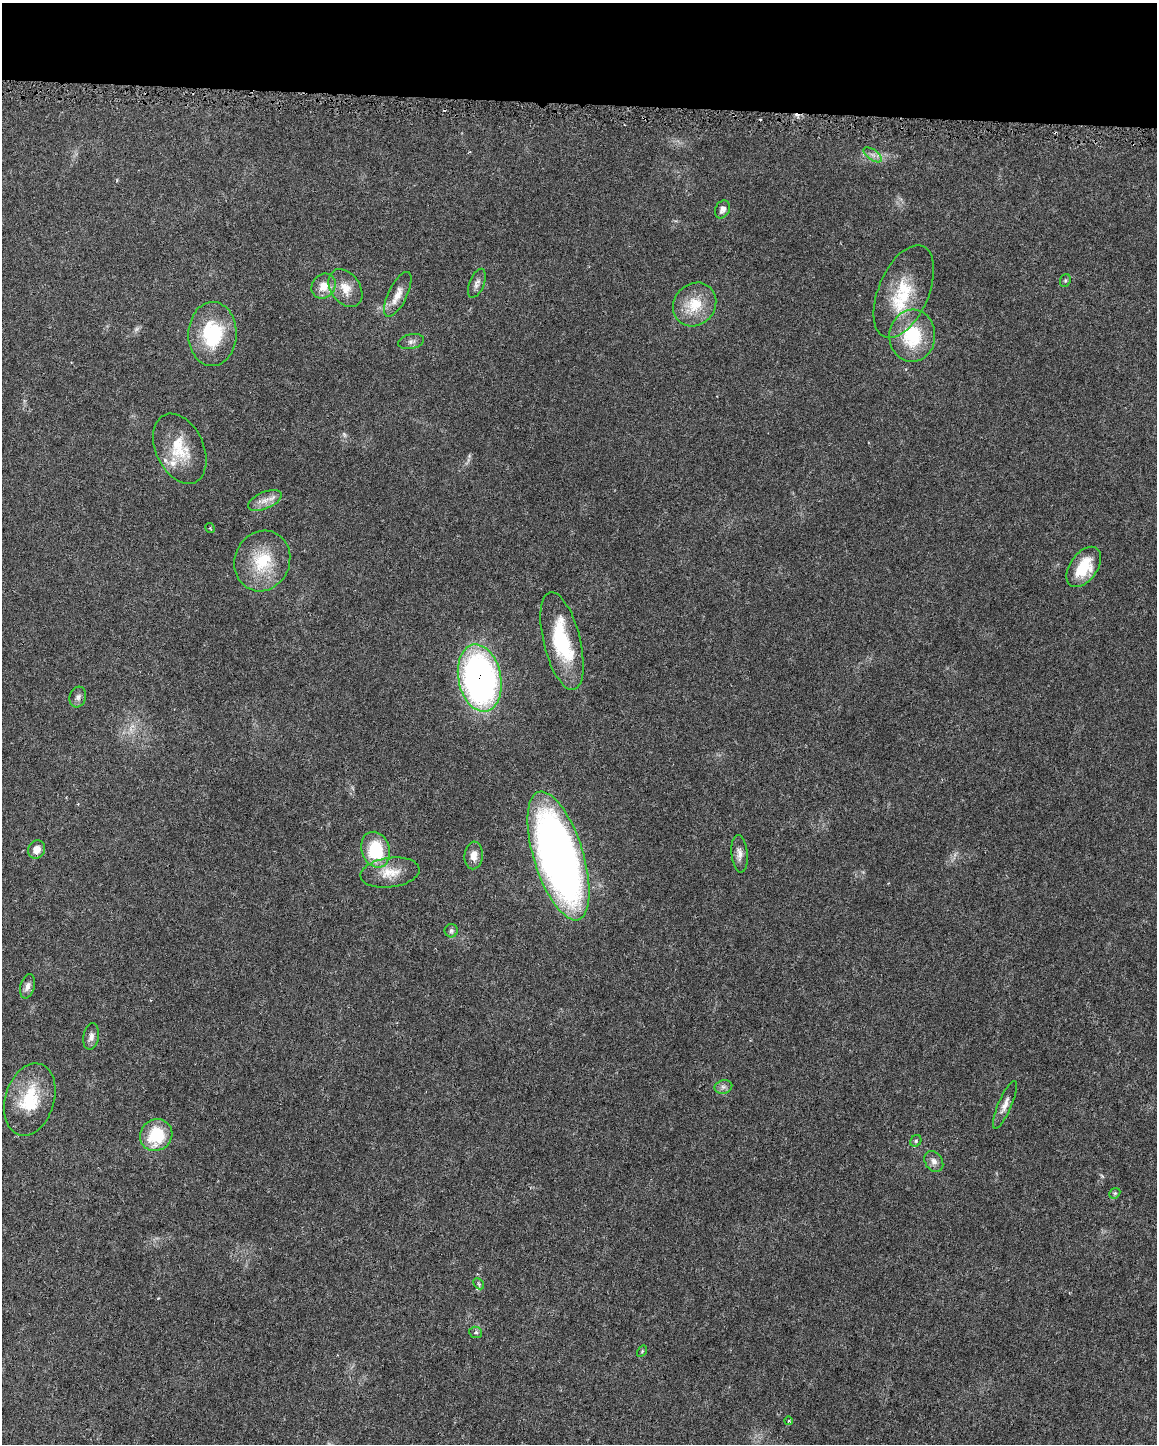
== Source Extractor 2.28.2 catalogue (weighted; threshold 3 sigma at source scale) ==
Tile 3 of 4 x 3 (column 3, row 1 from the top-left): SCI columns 2311-3465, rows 3121-4562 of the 4627 x 4854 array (HDU 1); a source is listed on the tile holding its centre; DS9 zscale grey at full resolution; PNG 1159 x 1446 px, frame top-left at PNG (2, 3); each listed source drawn as its Kron ellipse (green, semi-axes under 4 px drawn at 4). Shown black and unused: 7% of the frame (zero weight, under 3 of 6 exposures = <1% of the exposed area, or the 3 px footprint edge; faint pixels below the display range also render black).
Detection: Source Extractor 2.28.2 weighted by HDU 2 'WHT'; one run over the whole footprint, this tile lists its part. Background 0.0283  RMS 0.002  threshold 0.00822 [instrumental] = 3 sigma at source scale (4.09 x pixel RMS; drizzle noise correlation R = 1.36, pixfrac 0.8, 0.0396/0.0396 arcsec/px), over >= 5 px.
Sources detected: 48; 3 too faint to see at this stretch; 2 cosmic-ray / hot-pixel residue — neither listed nor drawn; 3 inside a brighter listed object's ellipse — not listed separately; the other 40 listed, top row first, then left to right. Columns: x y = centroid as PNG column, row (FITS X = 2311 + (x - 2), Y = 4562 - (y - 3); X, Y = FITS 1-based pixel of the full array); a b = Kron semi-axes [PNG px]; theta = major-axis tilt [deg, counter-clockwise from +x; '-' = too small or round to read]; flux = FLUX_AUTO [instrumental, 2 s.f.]
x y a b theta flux
873 155 10 5 -35 0.78
722 209 9 7 64 0.95
1065 280 7 5 69 0.32
477 283 15 7 67 0.91
324 286 13 11 52 2.5
345 288 21 14 -54 3
904 292 49 25 67 9.9
398 294 24 9 64 2.3
695 304 23 20 47 5.4
212 334 32 24 89 12
912 336 26 23 86 10
411 342 13 7 11 0.84
180 449 37 24 -65 7
265 500 18 8 23 1.7
210 528 5 3 - 0.17
262 561 31 27 65 8.4
1084 567 23 13 55 5.9
562 641 50 18 -76 13
480 678 34 21 -79 74
78 697 10 8 72 0.76
37 849 9 8 - 1.6
376 850 18 14 -71 9.3
739 854 19 8 -85 1.2
474 855 14 9 86 1.6
558 856 67 24 -73 120
390 873 30 15 8 3.8
451 931 7 6 - 0.48
28 986 12 7 75 0.95
91 1036 13 7 80 1
723 1087 9 6 13 0.71
30 1099 37 24 73 9.1
1005 1105 26 6 67 1.6
156 1135 17 15 41 7.8
916 1141 6 5 - 0.36
934 1161 11 8 -56 1.1
1115 1193 6 4 43 0.26
479 1284 6 4 -47 0.29
476 1332 6 5 - 0.42
642 1351 6 4 57 0.23
788 1421 4 3 - 0.17
Overlapping masked pixels (flux is a lower limit): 1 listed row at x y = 480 678